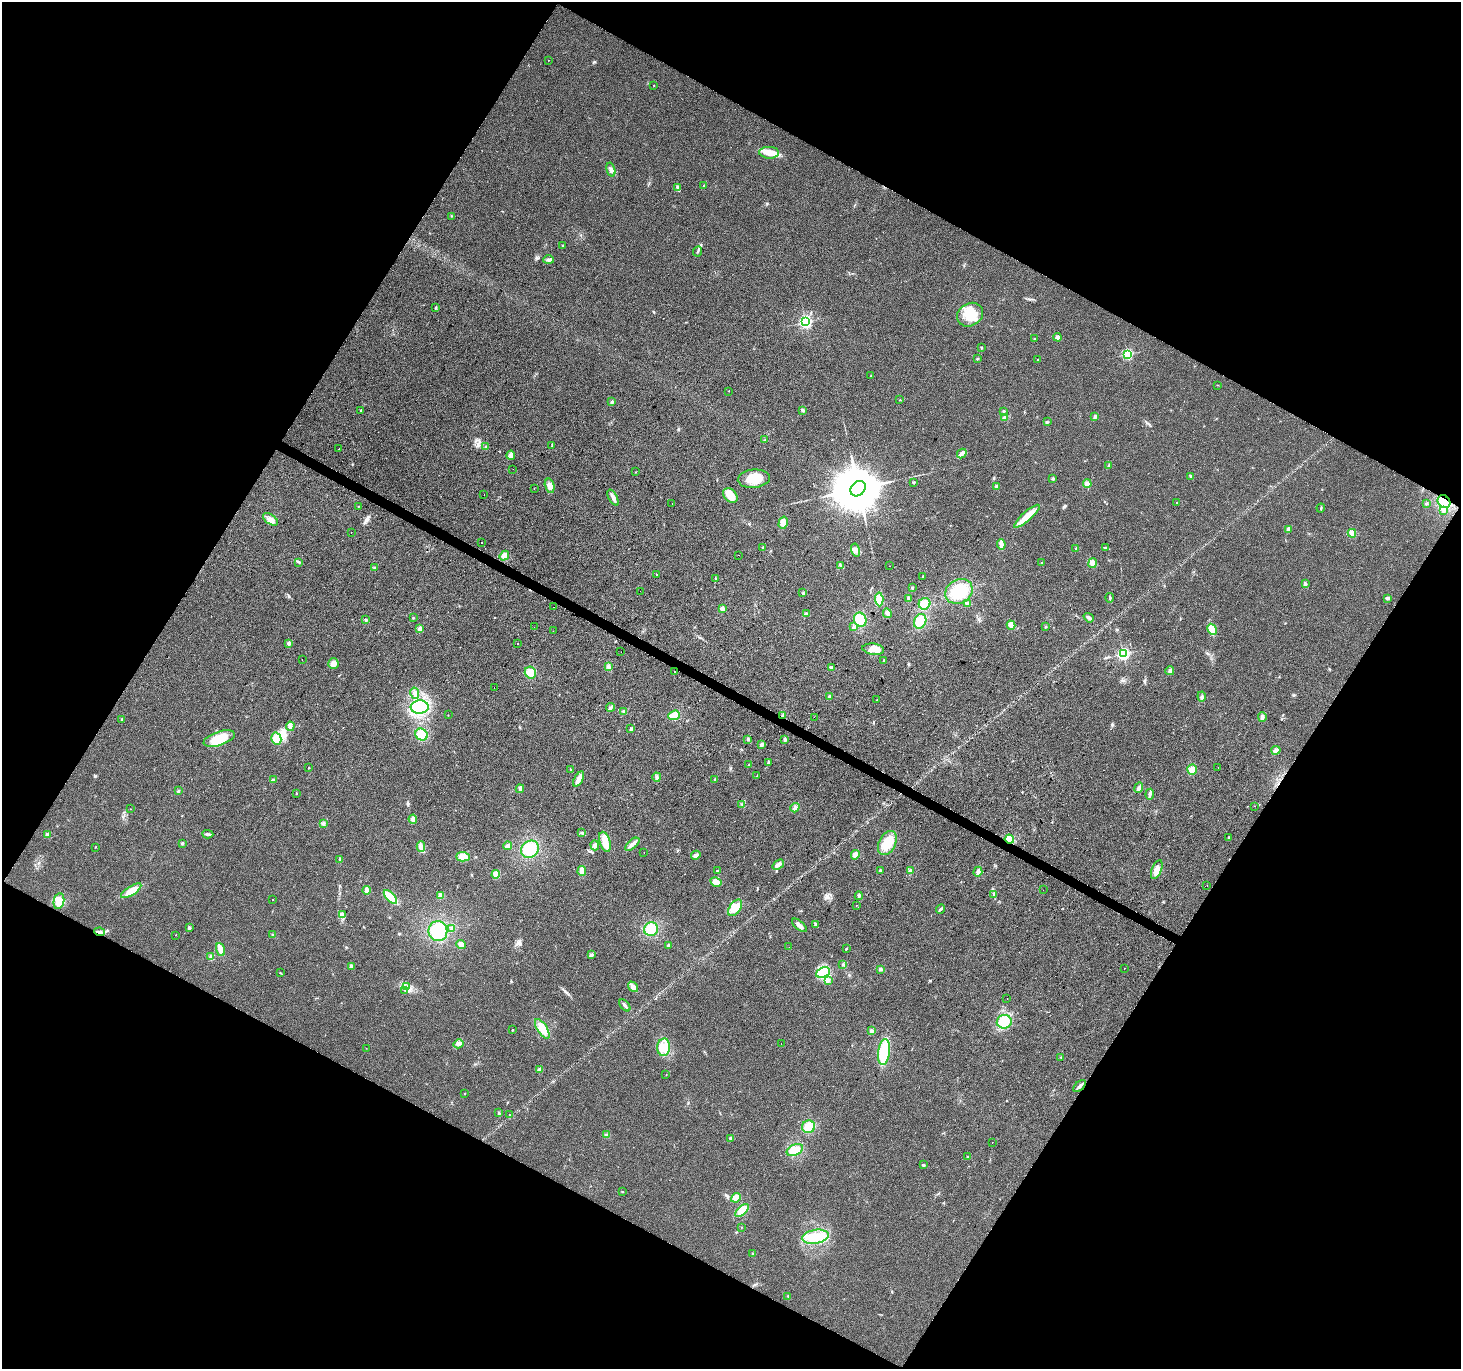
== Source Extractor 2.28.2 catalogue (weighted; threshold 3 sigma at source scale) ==
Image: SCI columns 5-5838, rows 260-5726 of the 5838 x 5918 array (HDU 1 of 3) = the unmasked area's bounding box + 8 px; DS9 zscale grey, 4 x 4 block average (1 PNG px = mean of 4 x 4 image px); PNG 1463 x 1371 px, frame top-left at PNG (2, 2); each listed source drawn as its Kron ellipse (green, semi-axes under 4 px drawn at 4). Shown black and unused: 48% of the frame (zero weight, under 2 of 3 exposures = <1% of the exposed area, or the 3 px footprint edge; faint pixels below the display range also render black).
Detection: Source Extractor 2.28.2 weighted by HDU 2 'WHT'. Background 0.023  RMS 0.0079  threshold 0.0354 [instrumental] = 3 sigma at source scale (4.5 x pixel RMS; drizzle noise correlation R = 1.50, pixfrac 1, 0.0396/0.0396 arcsec/px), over >= 5 px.
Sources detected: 280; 2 inside a brighter object's white glare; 4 cosmic-ray / hot-pixel residue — neither listed nor drawn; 8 inside a brighter listed object's ellipse — not listed separately; the other 266 listed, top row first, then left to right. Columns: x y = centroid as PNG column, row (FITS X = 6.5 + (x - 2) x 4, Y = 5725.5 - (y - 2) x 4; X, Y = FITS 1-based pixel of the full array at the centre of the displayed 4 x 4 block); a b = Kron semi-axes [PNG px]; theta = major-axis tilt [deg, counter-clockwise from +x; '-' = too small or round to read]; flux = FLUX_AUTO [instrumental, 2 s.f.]
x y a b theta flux
548 60 2 2 - 0.97
654 85 2 2 - 2.6
769 153 10 6 -2 51
611 170 7 3 -76 14
704 186 2 2 - 2.6
677 187 4 3 - 6.7
451 216 2 2 - 2.2
562 245 2 2 - 2
698 251 5 2 - 7.5
549 260 5 3 - 12
436 308 3 2 - 5.3
970 315 14 11 31 120
805 322 2 2 - 930
1058 337 4 3 - 13
1034 339 2 2 - 2.8
982 348 2 2 - 2.8
1127 354 2 2 - 530
977 359 2 2 - 3.2
1037 360 2 2 - 2.7
871 376 2 2 - 3.1
1217 385 2 2 - 1.6
729 391 2 2 - 8.8
900 400 2 2 - 2.1
612 402 3 2 - 4.2
361 410 2 2 - 11
803 410 3 2 - 5.1
1003 411 2 2 - 4.2
1005 417 3 3 - 11
1095 417 3 3 - 9.3
1047 422 3 2 - 3.5
765 440 3 2 - 3.3
552 446 2 2 - 2.8
486 447 3 2 - 4.3
339 449 2 2 - 3.6
962 453 5 3 - 23
511 455 4 3 - 11
1108 466 3 2 - 5.1
513 469 2 2 - 1.8
635 472 2 2 - 1.2
1191 477 3 2 - 9.5
1053 478 3 2 - 4.8
754 479 16 9 6 100
913 482 3 2 - 4.3
1087 484 4 4 - 21
550 486 7 4 -76 29
996 486 3 3 - 6.5
534 488 2 2 - 2.1
858 489 8 6 50 29000
484 495 2 2 - 2.8
730 495 8 6 -45 62
613 498 9 3 -61 25
1444 502 7 5 -45 87
672 503 2 2 - 2
1177 503 2 2 - 3.9
1426 503 3 2 - 5.1
359 506 3 2 - 2.1
1321 508 4 2 - 4.1
1443 510 2 2 - 20
1027 516 16 4 41 72
270 519 8 5 -34 28
783 523 6 4 75 24
1289 529 3 3 - 15
351 532 2 2 - 1.6
1352 533 4 4 - 25
481 543 2 2 - 3.5
1001 544 5 3 - 24
763 548 3 2 - 6.1
1106 548 3 2 - 4.8
1076 549 3 2 - 2.9
856 550 6 4 -76 17
739 555 2 2 - 0.72
504 556 5 4 - 20
299 562 4 2 - 4.8
1042 563 3 2 - 3.7
1093 563 5 4 - 24
841 566 4 3 - 8.2
890 566 2 2 - 2
375 568 3 2 - 5
657 574 2 2 - 1.5
923 576 2 2 - 4.7
715 578 2 2 - 2.8
1305 584 3 3 - 13
912 588 2 2 - 7.3
640 591 2 2 - 1
959 591 14 11 30 130
803 593 3 2 - 5.2
909 598 4 2 - 5.7
1110 598 5 2 - 8.2
1388 598 3 2 - 14
879 599 7 3 -86 68
968 603 3 3 - 8.5
924 604 6 5 - 51
554 607 2 2 - 1.9
722 608 4 3 - 13
887 613 5 3 - 15
806 614 3 3 - 7.7
413 618 2 2 - 2.5
1089 618 5 3 - 11
366 620 3 2 - 5.9
860 620 7 6 - 85
920 621 7 6 - 72
1011 625 5 4 - 25
534 627 2 2 - 0.78
854 627 4 3 - 10
1045 627 2 2 - 2.7
420 629 2 2 - 96
1212 629 6 4 -61 43
553 631 2 2 - 1.4
289 643 4 3 - 9.6
517 644 2 2 - 3.8
873 649 11 5 -8 46
621 652 2 2 - 2.7
1123 654 2 2 - 870
302 659 2 2 - 2.1
884 660 3 2 - 3.9
333 663 5 5 - 25
608 666 2 2 - 4.6
831 667 4 2 - 7.6
1170 671 4 3 - 11
674 672 2 2 - 4
530 673 6 5 - 44
494 688 2 2 - 2.5
415 693 5 3 - 18
829 696 3 2 - 7.6
1202 696 5 2 - 7.7
877 700 2 2 - 1.8
420 707 9 6 3 150
611 707 4 2 - 13
624 712 4 3 - 8.2
448 715 2 2 - 1.7
674 715 6 4 21 50
782 716 3 2 - 3.4
814 717 2 2 - 0.63
1262 717 5 3 - 12
122 720 3 2 - 3.8
290 726 5 3 - 19
631 729 3 2 - 6.9
422 735 6 5 - 82
219 738 16 7 18 80
276 739 6 5 - 49
748 739 3 2 - 4.6
785 739 3 2 - 10
761 744 2 2 - 42
1276 750 5 4 - 20
769 762 2 2 - 3.8
749 764 2 2 - 1.9
309 768 2 2 - 1.7
1218 768 2 2 - 2.9
571 770 3 2 - 3.1
1192 770 5 4 - 30
757 775 2 2 - 1.9
657 777 4 2 - 8
579 779 8 3 61 46
715 779 3 2 - 4.7
273 780 3 2 - 4.5
1139 788 5 3 - 12
520 789 4 3 - 11
178 791 2 2 - 3.3
296 794 2 2 - 2.7
1150 794 5 3 - 9.8
742 804 3 2 - 4.6
1255 806 2 2 - 2.1
795 808 5 3 - 15
130 809 2 2 - 1.6
413 819 5 3 - 15
323 823 3 3 - 8.7
582 833 4 2 - 6.4
208 834 5 2 - 6.7
47 835 3 2 - 9.5
1229 837 2 2 - 2.9
1009 839 4 4 - 51
605 842 10 5 -72 46
182 843 2 2 - 21
887 843 13 8 62 100
632 844 9 2 40 27
595 845 5 4 - 12
508 846 4 2 - 20
95 847 2 2 - 1.5
421 847 5 3 - 30
530 849 9 8 - 120
644 852 2 2 - 0.81
696 855 5 3 - 12
855 855 5 3 - 22
463 857 7 4 -2 42
340 859 3 2 - 3
778 865 6 3 39 19
717 870 2 2 - 7.1
880 870 2 2 - 31
1157 870 10 4 68 29
582 871 5 3 - 32
910 871 2 2 - 75
978 872 5 3 - 14
496 874 4 3 - 28
716 882 6 4 -30 27
1207 886 2 2 - 1.4
366 890 4 3 - 20
1043 890 2 2 - 5.9
131 891 12 4 32 55
994 894 3 2 - 4.3
441 895 4 4 - 23
859 896 4 2 - 5.7
390 897 9 4 -48 85
273 899 2 2 - 5.9
59 901 8 5 78 56
856 906 2 2 - 1
735 908 9 5 55 50
941 909 5 2 - 10
342 914 4 3 - 18
799 925 9 3 -40 26
816 925 3 2 - 3.3
189 928 3 2 - 11
452 928 3 3 - 7.5
651 929 7 6 - 75
438 931 10 9 - 130
100 932 5 3 - 13
176 935 2 2 - 1.1
272 935 3 2 - 3.5
461 944 5 3 - 28
668 945 2 2 - 14
789 947 2 2 - 0.63
847 948 2 2 - 2.7
220 949 7 3 -70 50
591 955 3 3 - 8.3
211 957 4 2 - 19
843 964 3 2 - 5
351 966 3 3 - 8.7
1124 968 2 2 - 1.6
881 969 3 3 - 7.7
823 972 7 5 25 65
280 973 2 2 - 1.9
828 981 3 2 - 4.9
407 987 2 2 - 2.2
633 987 6 3 -51 29
404 990 2 2 - 2.2
1007 999 2 2 - 1.3
625 1005 7 2 -47 12
1004 1022 7 6 - 100
542 1029 11 5 -58 60
512 1030 2 2 - 8.8
871 1031 3 3 - 9.4
781 1043 2 2 - 1.1
459 1044 5 3 - 12
664 1047 9 6 85 53
366 1048 2 2 - 1
884 1052 13 6 83 130
1061 1057 2 2 - 1.4
540 1069 3 3 - 9
666 1075 2 2 - 1.4
1080 1086 7 2 40 16
464 1093 2 2 - 1.2
499 1113 4 2 - 4.9
510 1115 2 2 - 1.4
809 1127 6 6 - 41
607 1135 3 3 - 7.5
731 1139 3 2 - 6.1
992 1143 2 2 - 0.95
795 1150 8 5 24 51
968 1156 3 2 - 2.9
923 1165 3 2 - 6.4
622 1191 2 2 - 10
736 1198 5 4 - 34
742 1211 8 4 44 40
741 1227 2 2 - 1.9
815 1237 13 7 9 80
753 1253 2 2 - 2.6
788 1296 3 2 - 3.9
Overlapping masked pixels (flux is a lower limit): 4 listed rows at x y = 1444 502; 782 716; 1009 839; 100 932
Diffuse or blended objects may show on this block-average render without a row.